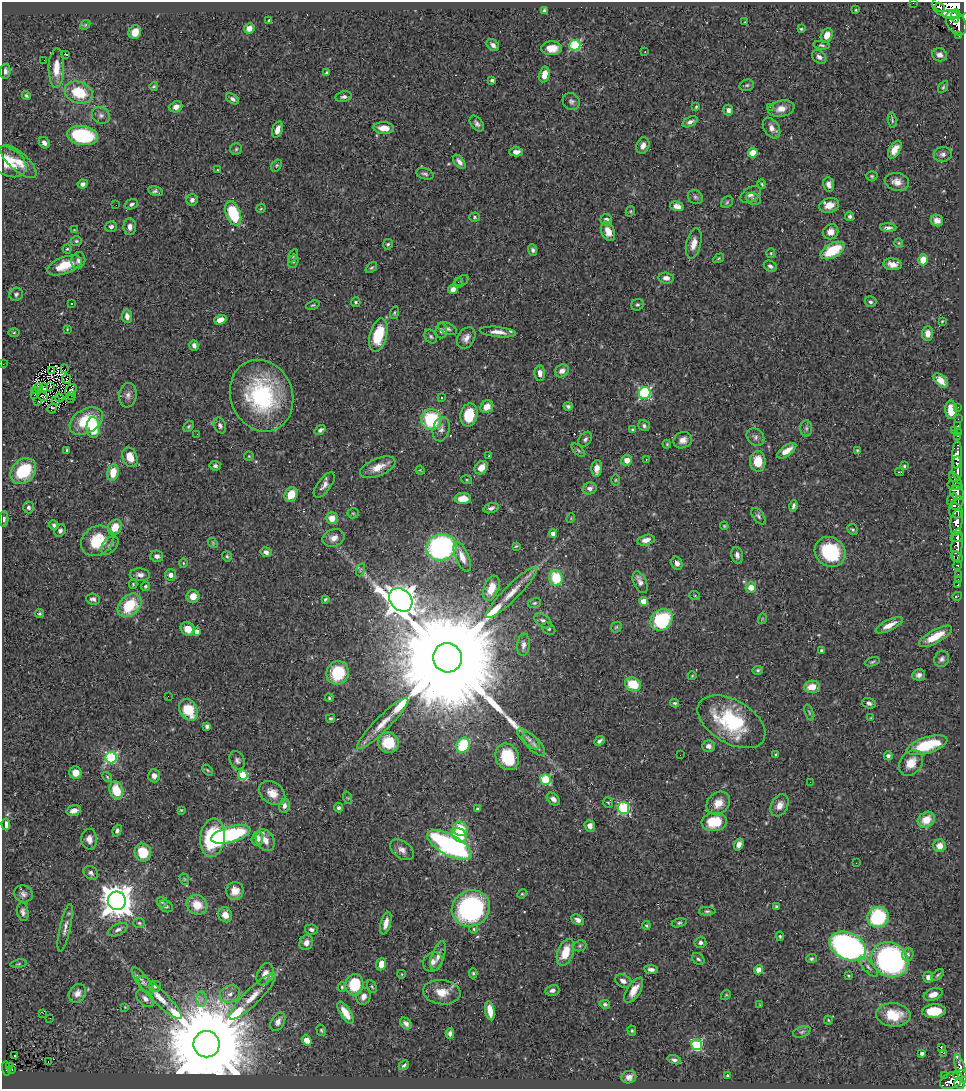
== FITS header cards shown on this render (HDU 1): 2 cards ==
NAXIS1  =                  962
NAXIS2  =                 1087

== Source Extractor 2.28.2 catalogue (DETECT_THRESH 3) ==
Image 962 x 1087 px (HDU 1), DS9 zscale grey, 1 PNG px = 1 image px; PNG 966 x 1091 px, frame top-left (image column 1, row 1087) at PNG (2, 2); each listed source drawn as its Kron ellipse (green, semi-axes under 4 px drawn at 4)
Background 0.497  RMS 0.021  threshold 0.0633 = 3 sigma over >= 5 px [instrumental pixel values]
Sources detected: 457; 1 with non-positive FLUX_AUTO (blend fragments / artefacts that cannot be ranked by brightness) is neither listed nor drawn; the other 456 listed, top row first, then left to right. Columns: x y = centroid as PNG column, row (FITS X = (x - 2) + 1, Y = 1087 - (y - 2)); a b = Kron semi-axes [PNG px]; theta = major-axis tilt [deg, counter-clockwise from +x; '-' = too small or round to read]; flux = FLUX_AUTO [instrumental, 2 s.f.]
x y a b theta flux
913 3 2 2 - 5
951 5 19 12 -1 1300
940 7 5 3 - 90
856 10 3 3 - 1.6
544 11 4 3 - 3.3
950 15 8 4 -10 380
955 16 7 3 83 370
269 20 3 3 - 2
745 22 3 3 - 0.98
956 23 13 9 -60 760
85 25 5 4 - 1.9
249 28 5 5 - 9
801 29 4 4 - 1.7
135 32 7 6 - 14
827 35 7 5 68 14
959 35 3 3 - 21
493 45 7 5 -43 5.6
575 45 5 5 - 120
821 45 8 4 -5 2.5
552 48 10 7 0 18
645 52 2 2 - 0.8
65 54 3 2 - 19
939 55 7 6 - 7
819 57 8 5 -40 5.5
44 60 2 2 - 21
56 68 19 8 89 21
5 71 7 5 87 4.8
327 73 4 3 - 2.5
544 74 8 5 78 16
492 80 3 3 - 2.8
747 85 7 5 16 2.8
154 86 4 3 - 1.7
943 87 6 4 59 2.1
79 93 15 10 -20 54
26 96 5 3 - 2.4
344 97 8 5 10 4.4
232 99 7 5 -33 4.5
571 101 9 8 - 4.7
176 107 6 5 - 9.2
696 107 4 3 - 1.5
770 107 2 2 - 4.9
781 109 13 8 11 13
728 110 5 5 - 5.2
101 115 9 8 - 5.7
892 120 7 3 -80 2.2
690 122 8 4 27 5.2
477 124 9 5 -51 4.8
384 128 10 6 -3 18
772 128 11 7 -57 8.6
277 130 8 5 72 11
82 136 16 9 -8 130
44 143 6 5 - 5.8
643 146 8 6 70 7.6
236 149 6 5 - 2.4
895 149 10 5 59 14
516 152 7 4 3 7
753 153 5 4 - 33
943 154 9 7 11 5.7
7 162 20 13 -31 34
18 162 22 9 -42 19
459 162 8 4 -54 7
277 165 6 5 - 2.3
217 170 2 2 - 1.1
425 174 9 5 -18 3.4
872 176 5 4 - 2.1
897 182 12 9 -12 10
83 184 5 4 - 5.4
762 184 5 3 - 1.9
829 184 7 5 -81 6.7
155 191 7 4 -16 3.9
751 194 11 7 33 6.8
695 197 8 6 -34 3.5
753 199 7 6 - 3.4
192 200 6 5 - 4.5
727 202 6 5 - 2.4
131 204 7 5 20 3.7
116 205 2 2 - 38
829 205 10 7 16 16
677 206 7 4 -15 9.2
261 208 5 4 - 1.5
630 211 5 4 - 1.7
233 213 13 7 -69 80
850 216 5 4 - 3.5
475 217 5 4 - 2.4
606 220 6 5 - 6.6
937 221 6 5 - 7.4
111 227 5 5 - 4
130 227 8 6 -89 7.4
888 228 8 4 -3 5
74 230 4 4 - 0.98
608 231 10 6 -68 16
831 232 8 7 - 11
76 241 5 4 - 2.2
899 243 4 4 - 1.6
388 244 5 5 - 2.3
694 244 15 7 76 14
67 249 4 4 - 1.8
533 250 6 4 -70 3.7
832 250 13 7 29 54
771 253 5 4 - 1.6
293 256 7 4 63 2
719 258 5 3 - 1.6
78 260 8 7 - 5.5
923 260 5 5 - 18
293 261 6 5 - 2.8
892 264 9 5 -7 12
65 265 18 8 20 32
770 266 7 5 -28 3.8
371 268 7 3 40 2.1
666 278 7 5 -5 6.9
461 281 8 4 37 2
458 282 3 3 - 1.5
453 289 5 4 - 6.1
16 294 7 6 - 3.7
356 302 5 5 - 2.5
870 302 6 5 - 3.1
72 303 3 3 - 7.2
313 305 7 3 18 1.9
637 305 6 5 - 2.8
394 313 6 4 73 1.9
127 316 7 5 -81 6.9
220 320 6 4 19 9.7
942 321 3 3 - 1.3
67 329 4 3 - 1.2
447 329 10 5 -23 4.4
441 331 7 5 88 4.4
498 332 18 5 -6 12
14 333 6 4 1 1.8
927 333 7 5 86 12
378 335 17 8 75 48
431 337 7 5 -57 2.9
466 338 11 8 58 9.2
194 345 5 4 - 5.7
3 364 2 2 - 8
65 369 3 2 - 1.2
52 371 3 2 - 0.88
562 371 7 6 - 9
540 373 8 5 -88 9.4
66 379 5 2 - 0.76
941 380 9 5 -46 12
50 386 3 2 - 1.9
38 388 3 2 - 1.4
44 388 4 2 - 0.25
71 390 6 5 - 4
36 391 3 2 - 0.48
645 393 6 6 - 190
34 395 3 2 - 1.3
71 395 2 2 - 1.3
128 395 12 8 81 7.9
43 396 5 2 - 1.1
262 396 36 31 -68 180
442 397 3 3 - 6.1
59 398 4 2 - 0.33
70 398 5 2 - 2.5
38 401 2 2 - 0.73
56 401 4 2 - 0.59
568 406 4 4 - 3
487 407 7 5 42 15
958 407 2 2 - 5.7
52 409 5 3 - 5
951 410 9 6 -87 23
469 415 11 8 78 43
958 419 2 2 - 4
431 420 10 10 - 96
86 421 18 12 31 59
220 425 8 6 -67 5.1
189 426 6 4 51 2.2
644 426 6 5 - 3.3
957 426 4 3 - 30
93 427 10 6 -88 59
806 428 8 6 89 3.4
441 429 12 8 76 8
320 430 6 3 36 3.7
632 430 4 3 - 1.8
954 430 3 2 - 29
958 432 3 2 - 12
197 434 2 2 - 2.2
958 436 3 2 - 18
755 437 10 8 -43 5.5
585 439 8 6 54 3.9
683 440 9 8 - 8.4
667 444 4 3 - 1.5
67 450 4 2 - 1.7
578 450 8 4 -45 2.5
857 450 4 3 - 1.4
787 451 11 5 36 13
957 455 14 5 88 800
249 456 5 5 - 1.8
489 456 4 2 - 0.91
130 457 10 7 -69 21
646 459 2 2 - 0.83
627 460 5 5 - 15
758 461 10 8 90 27
215 466 5 5 - 3.4
904 466 3 3 - 2.2
378 467 19 9 23 19
481 468 7 6 - 14
597 468 8 5 87 11
957 468 12 5 -89 580
420 470 4 3 - 1.3
23 471 14 11 46 70
113 472 8 5 79 26
900 472 4 2 - 1.1
467 480 5 3 - 1.5
615 480 6 3 88 1.5
955 480 9 4 -54 190
324 485 15 6 53 8.7
955 486 8 4 -11 220
590 488 7 6 - 6
957 493 7 6 - 270
291 494 7 6 - 26
463 499 8 5 3 17
952 499 6 4 59 110
957 503 8 5 46 210
793 506 6 3 76 3.4
28 507 6 5 - 3.9
491 508 8 5 15 4.8
956 511 8 6 -58 470
353 513 5 5 - 1.9
758 516 9 5 -52 3.6
332 518 6 6 - 17
571 518 5 3 - 1.1
4 519 8 4 90 3.9
956 523 13 5 82 780
54 525 5 4 - 4
724 526 4 3 - 1.4
115 527 8 6 57 24
852 529 6 5 - 2.3
60 531 6 5 - 3.9
553 533 4 4 - 12
957 537 6 4 23 430
334 538 11 8 18 11
646 540 9 5 14 8.4
97 541 17 14 37 55
213 543 5 4 - 1.9
110 545 11 7 50 4.6
957 545 16 5 86 500
516 546 4 3 - 1.5
441 547 15 13 16 270
266 552 6 5 - 5.3
830 552 16 14 -41 89
737 555 8 5 -78 6.1
157 556 6 5 - 6.1
227 556 5 4 - 2.2
462 557 16 6 -68 16
957 557 6 5 - 160
183 563 5 3 - 1.3
677 563 7 5 -65 6.1
957 565 5 3 - 63
360 570 7 4 71 2.1
958 574 3 2 - 14
140 575 10 6 -2 6.5
170 575 6 5 - 7.7
556 578 8 6 -78 57
958 579 2 2 - 4.4
640 582 11 6 -66 6.8
133 584 4 3 - 1.6
958 585 3 3 - 17
145 586 5 4 - 2.7
751 587 5 5 - 16
491 588 13 7 69 26
511 593 35 7 45 25
193 596 6 6 - 16
695 596 5 3 - 1.4
957 596 5 3 - 6.7
93 599 7 5 -4 5
325 599 4 2 - 2
401 600 13 10 -45 2500
643 601 4 4 - 26
534 603 7 5 16 2.7
130 605 13 10 44 61
39 613 4 4 - 2.1
762 619 5 3 - 1.3
662 620 12 10 41 110
543 621 9 6 -35 6.1
889 625 15 5 27 14
616 627 6 4 45 2
188 629 7 6 - 17
548 629 7 5 -36 2.8
196 631 4 4 - 7.9
935 636 18 6 29 27
523 645 11 6 84 7.2
821 650 3 3 - 2.4
447 658 14 14 - 100000
942 659 8 7 - 4.7
872 662 7 4 15 2.3
758 670 5 4 - 2.3
338 673 12 11 - 60
919 675 6 5 - 5.3
692 676 4 3 - 1.2
633 684 8 6 -27 44
812 687 8 6 5 18
168 696 2 2 - 5.1
329 698 4 3 - 1.8
675 703 4 4 - 2.4
869 703 7 5 -17 4.7
188 710 11 8 -59 43
809 713 8 4 -69 2
330 718 4 3 - 1.9
871 718 3 2 - 1.1
731 722 37 21 -30 130
383 723 35 7 45 24
207 726 4 4 - 3.8
528 739 14 6 -41 7.6
599 741 6 3 43 3.6
388 743 10 10 - 42
534 744 15 6 -47 7.4
463 745 8 6 60 74
927 745 21 8 17 64
708 746 6 5 - 7
680 755 2 2 - 1.2
776 755 4 3 - 2.3
888 756 4 4 - 4.8
507 757 14 11 -67 71
111 758 6 5 - 180
237 760 10 7 -62 4.8
911 763 14 10 52 19
207 770 6 3 -46 1.8
76 773 6 6 - 13
243 775 5 4 - 92
154 776 6 6 - 9.3
107 777 5 4 - 1.7
545 779 5 5 - 100
810 782 2 2 - 1.8
116 791 9 6 -72 38
272 793 14 10 -36 19
348 798 6 4 -71 1.6
553 799 7 5 -42 6.7
608 802 5 5 - 2
718 803 13 10 43 19
780 805 12 8 61 12
284 806 7 5 78 6.5
338 808 4 4 - 2.9
623 808 6 5 - 170
477 809 3 3 - 2.6
74 810 7 5 17 7.6
181 810 3 3 - 1.4
926 820 9 7 37 23
714 822 13 9 6 49
6 824 6 4 -85 11
590 826 6 5 - 8.9
460 829 7 7 - 38
117 831 6 4 70 3.6
231 834 20 8 16 200
459 835 8 6 -40 39
212 838 19 12 83 97
89 839 10 8 -86 8.7
257 839 7 6 - 15
265 840 12 8 -57 13
739 844 6 4 72 8.5
449 845 25 10 -28 390
939 846 6 6 - 13
402 850 13 8 -36 8.8
143 852 9 8 - 39
856 863 2 2 - 0.86
91 873 8 6 -38 5
184 879 6 3 -71 1.4
235 891 9 9 - 14
23 894 9 8 - 5.9
522 894 5 4 - 1.8
117 901 9 9 - 2900
162 902 5 5 - 2.5
197 905 11 9 -37 27
166 906 7 5 -34 3.6
776 907 4 3 - 1.9
471 908 19 17 30 310
707 911 8 4 2 2.7
23 912 9 5 -80 5.4
225 915 7 6 - 13
878 917 11 10 - 120
578 920 7 5 -29 5.8
139 923 6 5 - 2.4
386 923 11 5 75 11
679 923 7 4 14 2.6
646 925 4 4 - 2.2
65 928 24 5 77 8.2
311 929 6 5 - 4.3
474 929 5 4 - 1.7
118 930 10 5 24 4.9
780 936 4 4 - 1.9
306 943 8 6 64 8.2
700 943 6 5 - 4
580 946 7 5 22 2.5
848 946 19 13 -26 560
565 952 14 7 69 31
908 954 6 5 - 3.5
438 956 15 6 72 8.8
698 959 7 5 -41 3.1
811 959 5 4 - 2.7
890 960 19 17 -37 410
433 962 10 9 - 8.7
18 964 8 3 9 1.6
381 964 6 5 - 20
868 967 13 5 -46 5.3
651 969 7 4 -8 5.4
759 970 4 4 - 27
473 973 5 4 - 2.5
265 974 12 7 65 15
401 974 4 3 - 1.1
938 975 7 4 38 2.2
848 976 3 3 - 1.6
928 977 5 5 - 6.2
143 981 16 6 -54 7.4
623 981 8 6 -27 6.6
354 985 10 9 - 68
155 986 6 5 - 3.4
342 987 4 3 - 2.1
372 987 7 3 -63 1.9
552 990 7 5 13 4.7
634 990 14 6 58 18
442 992 19 12 -6 22
77 993 10 8 54 9.3
230 994 10 8 25 9.7
933 994 10 5 19 12
726 995 5 4 - 1.7
253 996 32 8 45 26
363 996 9 7 70 8.3
160 998 30 7 -44 22
145 999 11 6 -43 6.7
201 999 7 5 89 4.8
605 1004 5 4 - 3.3
760 1005 4 2 - 1
125 1007 2 2 - 0.85
490 1011 9 4 -78 18
934 1011 11 7 5 46
43 1013 3 2 - 7.6
346 1013 13 5 -58 20
893 1015 17 11 -5 39
50 1018 3 2 - 6.3
828 1020 4 4 - 1.5
278 1022 10 6 61 7.7
406 1023 7 5 -42 5.5
321 1030 6 4 -74 2
632 1031 5 4 - 1.9
802 1032 9 5 21 3.2
450 1034 5 4 - 5.3
307 1040 5 4 - 13
207 1044 13 13 - 47000
697 1045 5 5 - 140
941 1048 4 2 - 17
922 1053 4 3 - 4.4
943 1053 2 2 - 1200
14 1055 3 2 - 2.3
674 1060 7 4 -16 3.9
48 1061 3 2 - 17
404 1065 5 3 - 2.6
9 1066 4 2 - 6.2
6 1068 7 3 -82 73
960 1069 15 5 -75 79
12 1070 3 2 - 13
727 1075 3 3 - 1.7
944 1075 2 2 - 5.3
960 1075 7 3 17 110
629 1077 7 6 - 6.8
951 1080 12 8 25 490
959 1084 5 4 - 220
At the frame edge (FLAGS 8, measured only in part): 2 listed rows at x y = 913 3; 3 364
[1 non-positive-flux detection neither listed nor drawn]